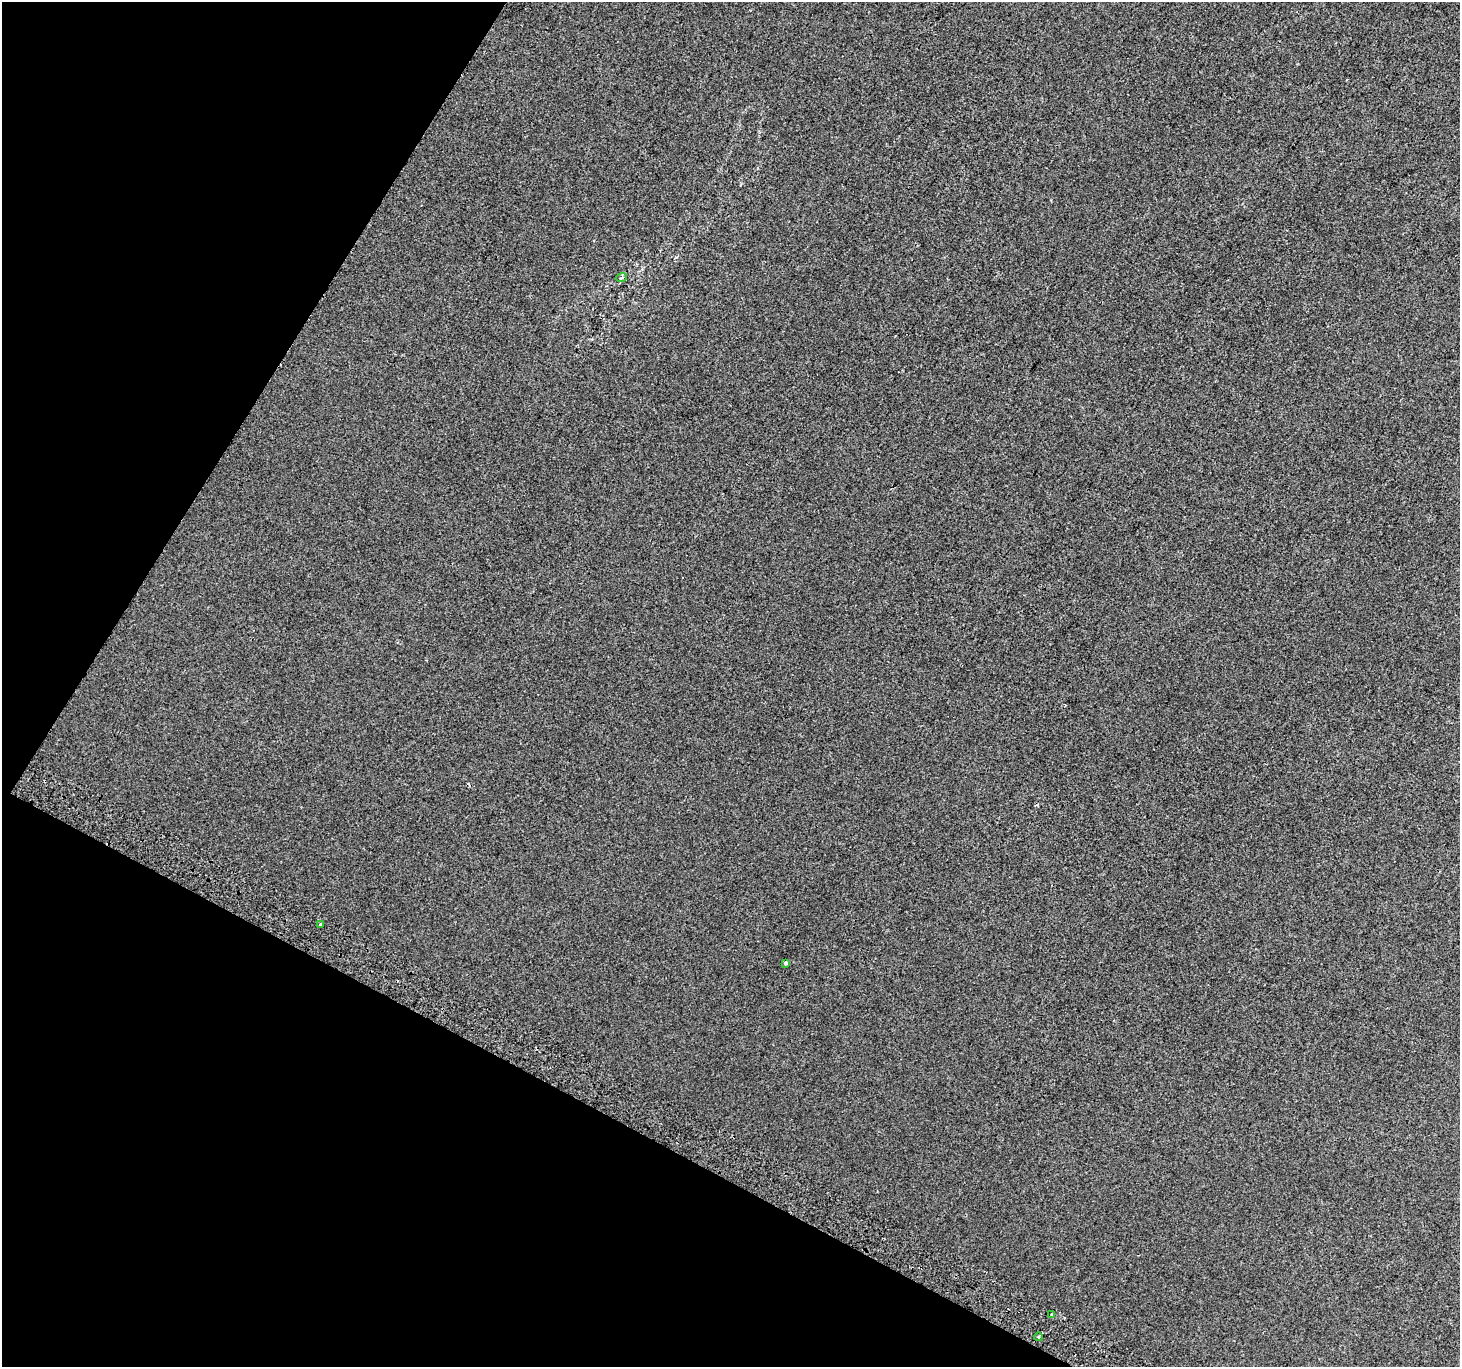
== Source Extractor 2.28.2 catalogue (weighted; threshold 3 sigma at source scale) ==
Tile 9 of 4 x 4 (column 1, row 3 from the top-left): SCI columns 31-1488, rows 1665-3029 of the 5886 x 5993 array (HDU 1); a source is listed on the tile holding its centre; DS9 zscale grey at full resolution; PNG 1462 x 1369 px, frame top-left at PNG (2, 2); each listed source drawn as its Kron ellipse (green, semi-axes under 4 px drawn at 4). Shown black and unused: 26% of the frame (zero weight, under 2 of 3 exposures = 2% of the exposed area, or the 3 px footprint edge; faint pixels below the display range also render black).
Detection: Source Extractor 2.28.2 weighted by HDU 2 'WHT'; one run over the whole footprint, this tile lists its part. Background 0.00147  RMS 0.0073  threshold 0.0329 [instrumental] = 3 sigma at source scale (4.5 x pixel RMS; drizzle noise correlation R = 1.50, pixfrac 1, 0.0396/0.0396 arcsec/px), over >= 5 px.
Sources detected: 6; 1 cosmic-ray / hot-pixel residue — neither listed nor drawn; the other 5 listed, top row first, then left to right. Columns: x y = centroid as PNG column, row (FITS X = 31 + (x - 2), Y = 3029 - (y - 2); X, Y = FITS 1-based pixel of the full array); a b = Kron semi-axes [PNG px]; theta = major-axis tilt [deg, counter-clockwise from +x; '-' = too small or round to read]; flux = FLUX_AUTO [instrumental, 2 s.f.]
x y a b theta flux
622 278 5 2 - 0.7
321 924 4 3 - 1.3
786 963 4 3 - 1.6
1052 1315 3 3 - 4.6
1039 1337 4 3 - 0.73